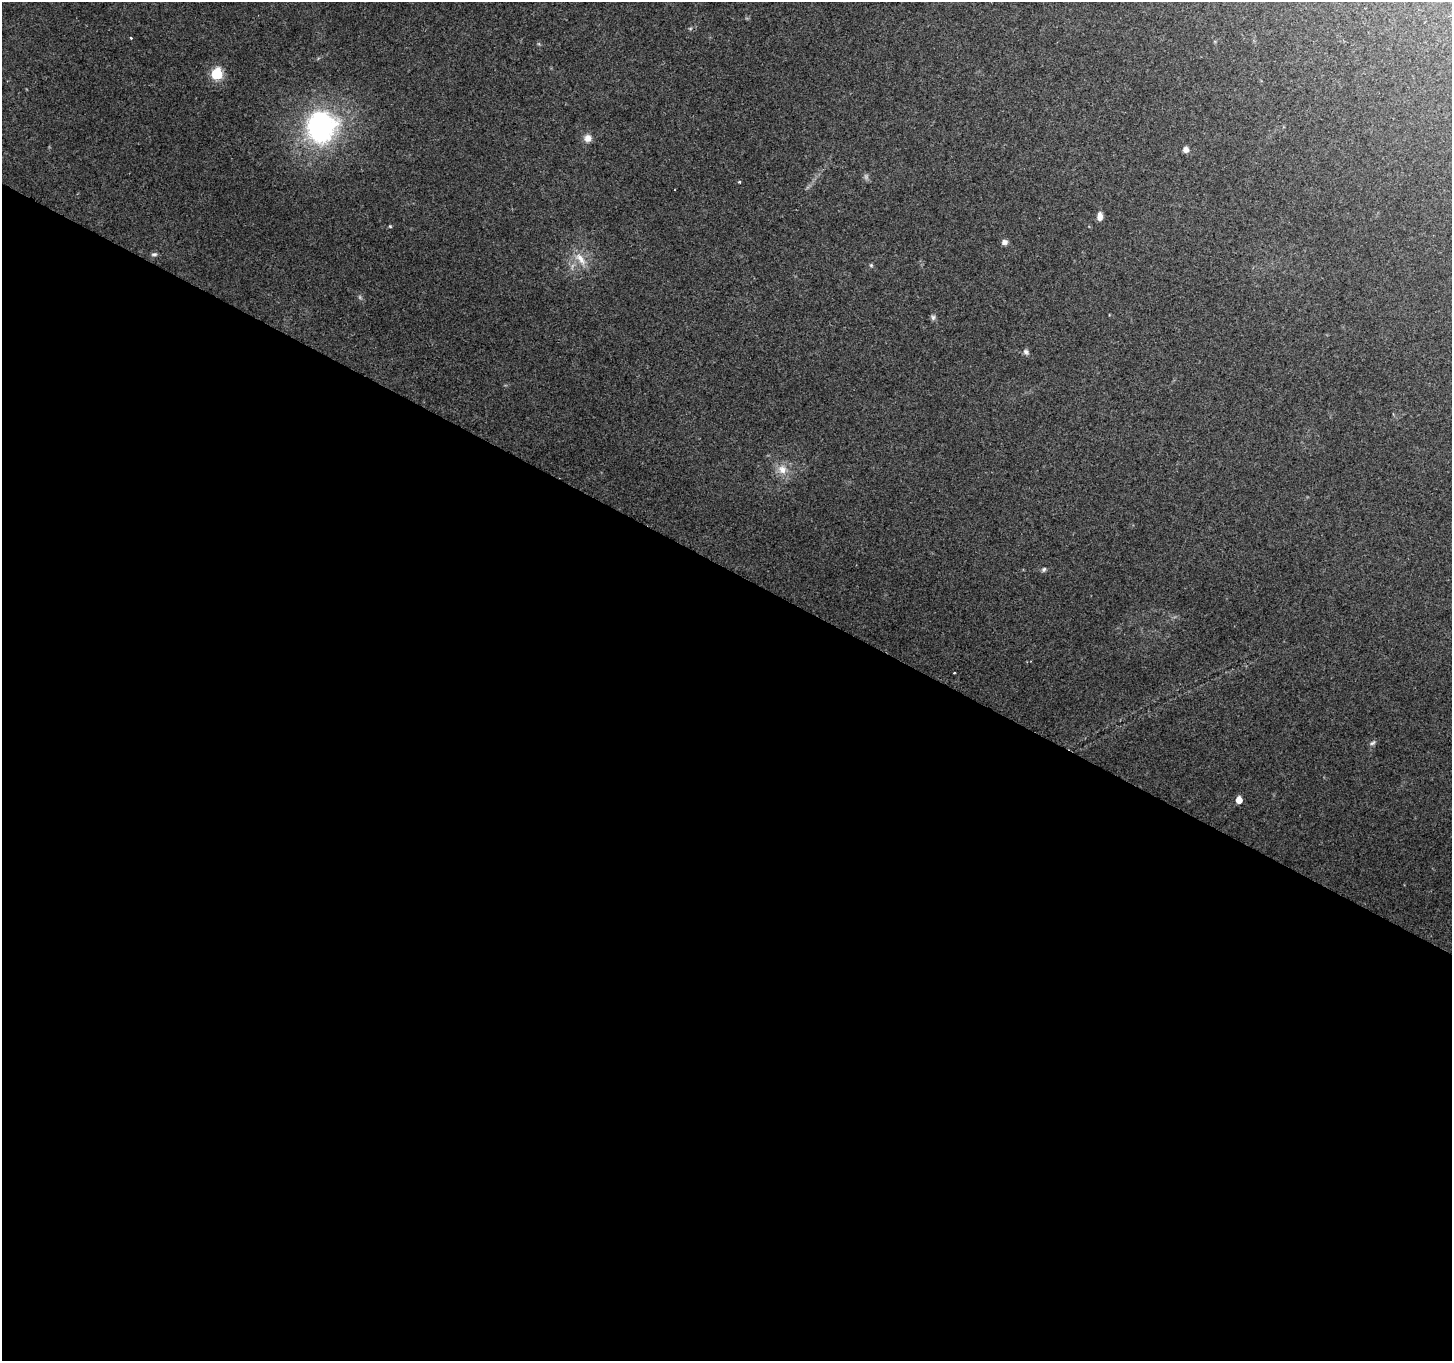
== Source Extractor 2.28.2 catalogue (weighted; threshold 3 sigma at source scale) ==
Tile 14 of 4 x 4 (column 2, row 4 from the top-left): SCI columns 1451-2900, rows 197-1555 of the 5807 x 5895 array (HDU 1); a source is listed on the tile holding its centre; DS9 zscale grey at full resolution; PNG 1454 x 1363 px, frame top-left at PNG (2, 2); no overlay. Shown black and unused: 58% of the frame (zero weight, under 2 of 3 exposures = <1% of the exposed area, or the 3 px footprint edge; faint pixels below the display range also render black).
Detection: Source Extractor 2.28.2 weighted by HDU 2 'WHT'; one run over the whole footprint, this tile lists its part. Background 0.208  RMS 0.0087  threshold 0.0392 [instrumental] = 3 sigma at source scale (4.5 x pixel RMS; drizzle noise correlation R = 1.50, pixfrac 1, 0.0396/0.0396 arcsec/px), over >= 5 px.
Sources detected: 21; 2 too faint to see at this stretch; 1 cosmic-ray / hot-pixel residue — not listed; the other 18 listed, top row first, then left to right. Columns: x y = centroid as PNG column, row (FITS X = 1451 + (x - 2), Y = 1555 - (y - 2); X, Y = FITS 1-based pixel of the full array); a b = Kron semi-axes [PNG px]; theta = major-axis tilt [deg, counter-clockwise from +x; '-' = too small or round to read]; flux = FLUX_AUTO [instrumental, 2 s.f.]
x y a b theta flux
131 38 3 3 - 1.2
217 74 6 6 - 82
321 126 30 28 71 170
588 138 9 9 - 6.1
1186 149 6 5 - 5.1
739 182 3 3 - 1.4
1100 216 9 5 87 5.4
390 226 4 4 - 0.91
1004 242 6 5 - 4.1
154 254 9 5 7 2
580 259 23 10 -48 12
871 265 5 4 - 1.2
933 317 8 6 89 2.2
1026 352 8 6 -51 2.5
782 469 13 11 -42 10
1044 569 7 5 47 1.8
1373 743 9 5 36 2.1
1239 800 5 4 - 12